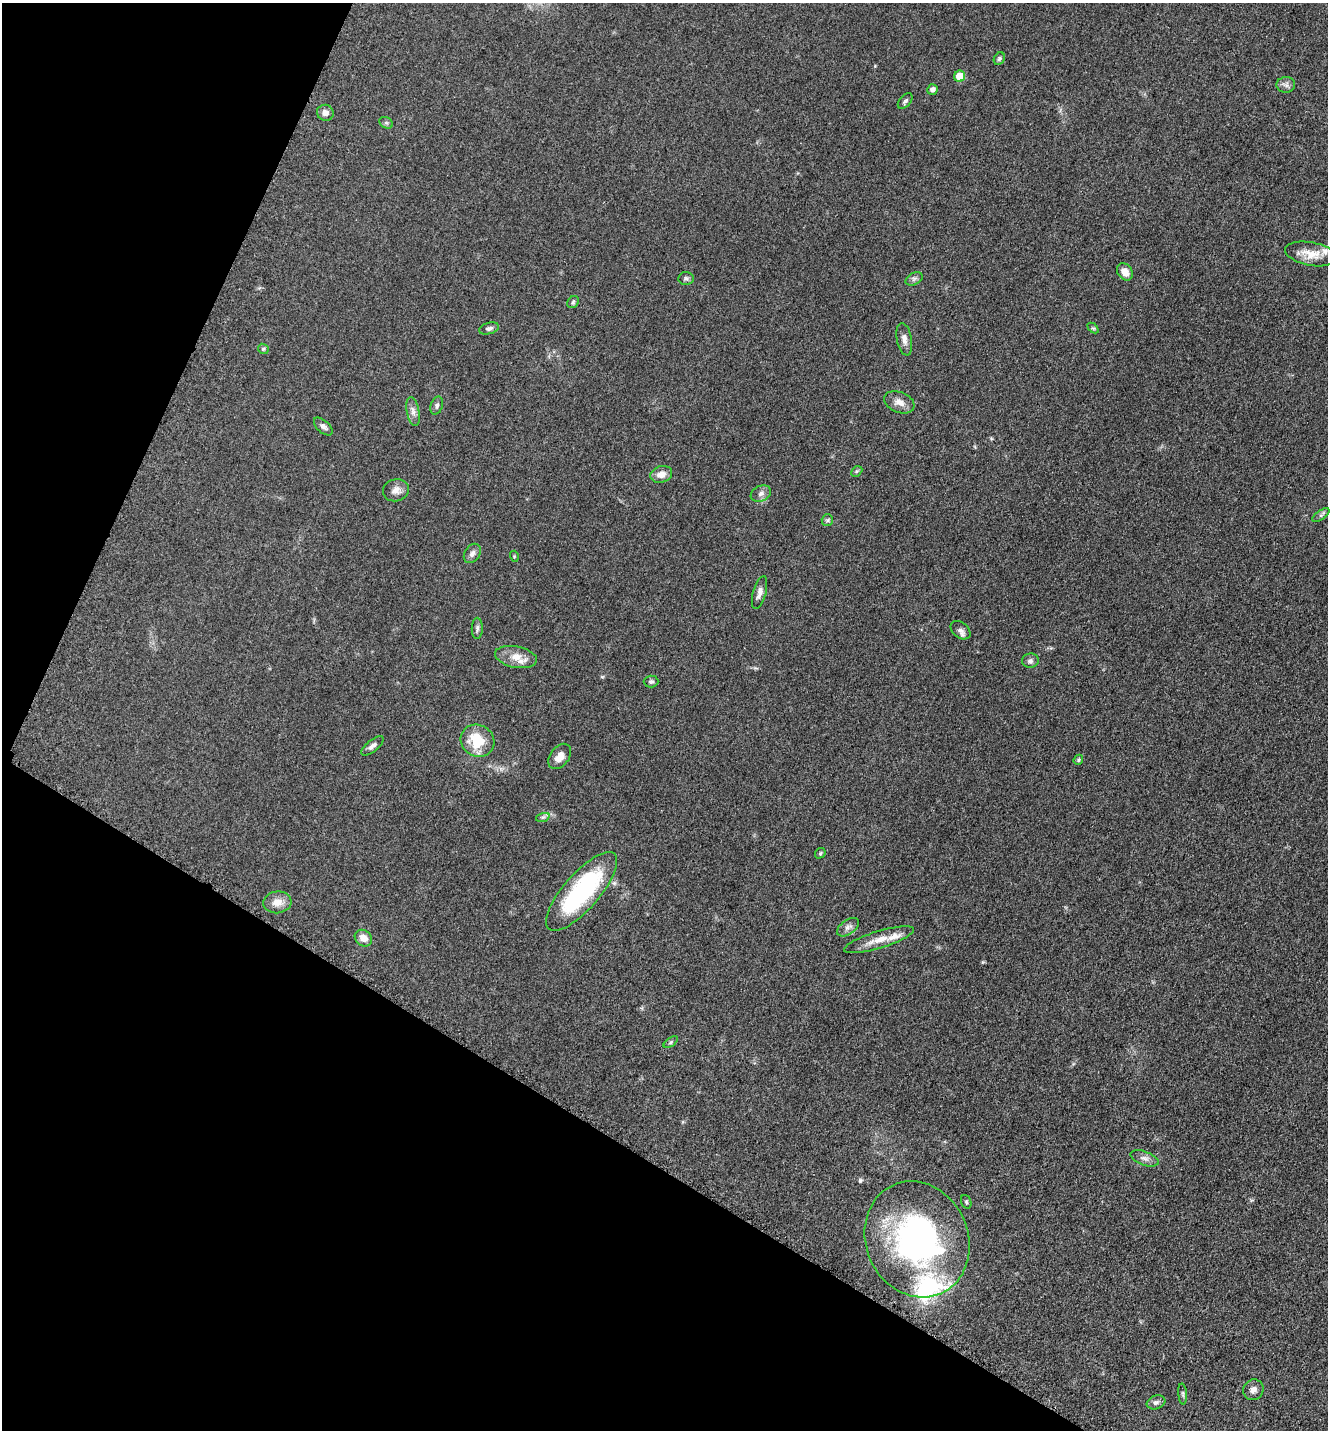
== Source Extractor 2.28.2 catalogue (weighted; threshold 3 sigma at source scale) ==
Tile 9 of 4 x 4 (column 1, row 3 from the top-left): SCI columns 298-1623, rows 1474-2901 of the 5808 x 5777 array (HDU 1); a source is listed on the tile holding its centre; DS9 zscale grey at full resolution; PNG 1330 x 1432 px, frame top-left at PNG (2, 3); each listed source drawn as its Kron ellipse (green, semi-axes under 4 px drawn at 4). Shown black and unused: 26% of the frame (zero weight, under 3 of 5 exposures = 4% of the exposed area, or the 3 px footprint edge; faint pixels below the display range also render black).
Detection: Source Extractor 2.28.2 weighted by HDU 2 'WHT'; one run over the whole footprint, this tile lists its part. Background 0.0634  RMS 0.006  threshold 0.0271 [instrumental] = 3 sigma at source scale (4.5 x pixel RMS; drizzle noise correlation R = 1.50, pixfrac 1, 0.05/0.05 arcsec/px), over >= 5 px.
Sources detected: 55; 3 inside a brighter listed object's ellipse — not listed separately; the other 52 listed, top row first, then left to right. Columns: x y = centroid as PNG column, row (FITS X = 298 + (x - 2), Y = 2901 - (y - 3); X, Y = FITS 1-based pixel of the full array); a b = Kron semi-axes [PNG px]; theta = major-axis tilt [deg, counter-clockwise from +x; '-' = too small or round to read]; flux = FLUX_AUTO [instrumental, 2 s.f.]
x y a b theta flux
999 59 6 5 - 1.1
960 76 5 5 - 11
1286 85 9 8 - 2.3
932 90 5 5 - 2.5
905 101 9 5 49 1.4
325 113 8 8 - 3.2
386 123 7 5 -29 1.1
1311 254 26 11 -10 9.8
1125 272 9 7 -55 4.5
686 278 7 6 - 1.4
914 279 9 6 29 1.6
573 302 6 5 - 1
489 328 10 5 14 1.6
1093 328 6 4 -43 0.74
904 339 16 7 -79 3.5
263 349 5 5 - 0.78
899 402 16 10 -21 5
437 406 9 6 71 1.5
413 411 15 6 -79 3
323 427 11 6 -43 2
857 471 6 4 43 0.83
661 474 11 8 18 4.7
396 490 13 11 17 3.9
761 493 10 7 22 2.5
1321 515 10 4 35 1.5
827 520 6 5 - 1.1
472 553 10 7 57 2.6
514 556 5 3 - 0.51
760 593 17 6 74 3.2
477 628 10 5 89 1.6
960 630 11 7 -39 2.3
516 657 21 10 -11 7.9
1030 661 8 7 - 1.8
651 682 7 6 - 1.3
477 741 17 15 -33 18
372 746 13 5 40 2.5
560 756 14 9 53 5.3
1078 760 5 4 - 0.86
543 817 7 4 18 1.2
820 853 6 4 48 0.79
582 891 50 18 49 75
277 902 14 11 7 5.9
848 927 12 7 35 2.8
363 938 9 7 -40 4.5
879 940 36 8 17 8.8
671 1042 8 4 36 1.1
1144 1158 15 7 -19 3.2
966 1202 7 5 -69 0.96
917 1239 59 51 -66 160
1253 1390 11 10 - 3.3
1183 1394 10 4 -85 1.1
1156 1402 9 7 19 1.9